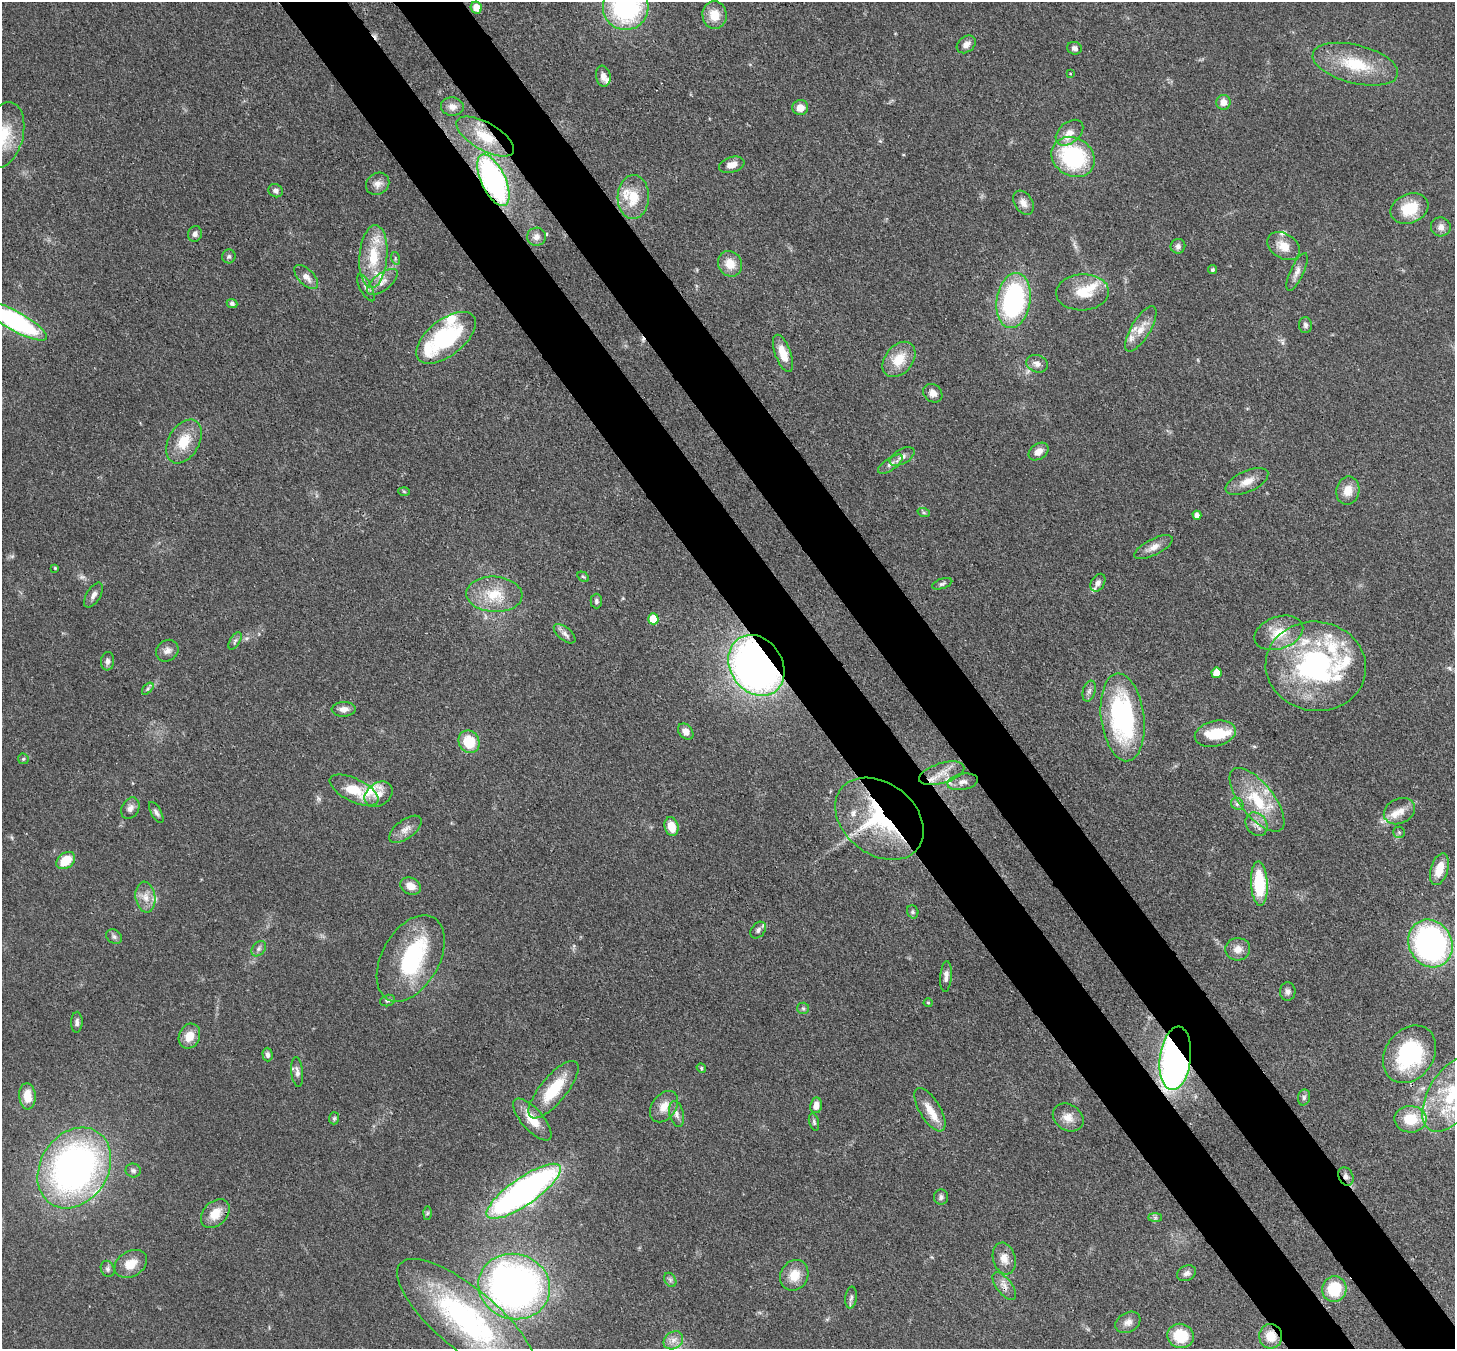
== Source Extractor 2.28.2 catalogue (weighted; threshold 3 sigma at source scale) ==
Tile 6 of 4 x 4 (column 2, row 2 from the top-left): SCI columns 1533-2985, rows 3040-4386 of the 5970 x 5942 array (HDU 1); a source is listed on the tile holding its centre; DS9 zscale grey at full resolution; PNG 1457 x 1351 px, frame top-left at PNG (2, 2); each listed source drawn as its Kron ellipse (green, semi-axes under 4 px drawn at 4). Shown black and unused: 9% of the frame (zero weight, under 3 of 4 exposures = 7% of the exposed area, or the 3 px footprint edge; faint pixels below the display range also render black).
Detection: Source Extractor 2.28.2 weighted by HDU 2 'WHT'; one run over the whole footprint, this tile lists its part. Background 0.0754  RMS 0.0038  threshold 0.0172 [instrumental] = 3 sigma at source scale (4.5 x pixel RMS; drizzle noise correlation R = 1.50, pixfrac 1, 0.05/0.05 arcsec/px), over >= 5 px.
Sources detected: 183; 1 too faint to see at this stretch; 2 inside a brighter object's white glare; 2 cosmic-ray / hot-pixel residue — neither listed nor drawn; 23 inside a brighter listed object's ellipse — not listed separately; the other 155 listed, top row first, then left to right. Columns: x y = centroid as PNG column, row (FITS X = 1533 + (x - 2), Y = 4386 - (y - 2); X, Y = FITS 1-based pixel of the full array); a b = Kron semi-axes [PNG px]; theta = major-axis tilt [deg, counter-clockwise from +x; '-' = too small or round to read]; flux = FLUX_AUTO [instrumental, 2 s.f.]
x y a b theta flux
476 7 6 5 - 4.1
626 7 23 23 - 62
714 15 14 12 -85 6.9
966 44 10 7 38 2.4
1074 48 7 6 - 1.6
1355 64 44 19 -14 19
1070 73 4 3 - 0.29
603 76 10 7 -81 2.3
1223 102 7 7 - 3
452 107 11 9 -6 2.7
800 108 8 7 - 3.5
1069 133 16 10 40 4.4
3 135 34 20 75 15
485 136 32 14 -30 12
1073 157 23 19 -33 40
732 165 13 7 16 3.1
493 180 28 12 -65 86
378 184 12 10 37 2.5
276 191 7 6 - 1.3
633 197 22 15 88 10
1023 203 13 9 -58 2.8
1409 209 19 14 22 12
1441 227 10 9 - 2.2
195 234 8 6 71 1.4
537 237 9 9 - 2.5
1178 246 7 7 - 1.4
1284 246 18 12 -34 5.6
229 256 7 7 - 0.97
373 256 31 14 85 14
395 258 6 4 -73 0.52
730 264 13 11 -58 5.7
1212 270 4 4 - 0.59
1297 272 20 6 65 2.6
306 277 15 7 -45 2.9
382 282 18 8 37 3.4
366 288 15 6 -62 1.6
1083 292 26 18 3 11
1013 300 28 16 81 62
232 304 5 4 - 0.94
14 321 37 9 -29 72
1305 325 8 6 -87 1
1141 329 26 9 59 5.6
446 338 35 18 38 38
783 353 20 8 -70 5.9
899 359 20 14 51 9.1
1037 364 11 8 -19 2.3
933 393 10 8 -41 2.7
184 441 24 15 60 9.9
1038 452 11 7 36 2.9
902 456 14 7 30 2.1
890 464 14 6 34 1.8
1247 481 23 10 25 4.8
1348 490 14 11 79 4.9
404 491 6 4 -3 0.47
924 513 6 4 -19 0.57
1197 515 4 4 - 1.8
1153 547 21 8 27 3.4
55 568 4 4 - 0.42
583 577 6 4 -29 0.58
1098 583 9 6 60 1.6
942 584 10 5 19 0.96
494 594 28 17 -3 12
94 595 14 7 58 1.9
596 601 7 6 - 0.98
653 619 5 5 - 9.6
1279 633 25 16 19 9.3
565 634 13 6 -39 1.8
235 641 10 5 60 1
167 651 12 10 39 2.3
108 661 9 6 84 1.5
756 665 32 26 -57 210
1316 666 50 44 -8 76
1217 673 5 5 - 5.2
148 689 7 4 46 0.8
1089 691 11 6 74 1.4
344 709 12 7 2 2.3
1123 717 44 21 -82 62
686 732 9 6 -48 2.9
1215 734 21 12 13 12
469 742 11 10 - 11
23 759 5 5 - 0.59
942 773 23 10 17 5.3
963 782 15 8 11 2.3
354 790 26 11 -26 10
378 794 15 11 35 4.1
1257 800 38 16 -51 18
1237 804 6 5 - 0.99
130 808 11 8 60 2.1
1399 811 16 12 27 4.4
156 812 12 5 -61 1.2
879 819 49 35 -38 51
1256 824 12 10 -54 2.9
671 827 10 6 -75 6.1
405 829 19 9 36 3.1
1399 832 6 5 - 0.73
66 861 10 7 38 8.9
1439 869 16 8 73 6.9
1259 884 22 8 -87 22
411 886 10 8 -24 4.1
145 897 15 10 -81 4
913 912 7 5 -69 0.77
758 930 9 6 51 1.3
114 937 8 6 -39 1.1
1430 943 24 21 -60 100
259 949 9 6 49 1.2
1238 949 12 11 - 3.5
411 958 47 28 61 40
946 977 15 5 85 2.1
1288 991 9 7 88 1.6
387 1001 7 5 16 0.87
928 1003 4 4 - 0.45
803 1008 6 5 - 0.76
77 1022 10 5 88 1.3
189 1036 13 10 65 5.4
1409 1054 31 24 54 39
267 1055 7 5 -88 1.2
1175 1058 32 15 83 180
701 1068 5 4 - 0.51
297 1072 15 6 -84 1.6
553 1090 35 13 50 16
1452 1094 42 23 58 26
27 1096 13 8 -86 6.3
1304 1097 8 6 76 0.99
816 1105 8 6 81 3.1
664 1107 17 12 54 4.8
930 1110 24 10 -59 5.8
677 1114 13 7 -76 1.7
334 1118 6 5 - 0.75
1068 1118 16 13 -33 4.3
1410 1119 16 13 -2 12
532 1120 26 10 -49 7.6
814 1122 9 5 -75 0.82
74 1168 43 34 57 150
133 1170 7 7 - 1.1
1346 1176 9 7 -62 1.7
524 1191 44 13 35 150
941 1197 7 7 - 1.2
427 1213 6 4 88 0.62
215 1214 16 11 47 6.7
1155 1217 7 4 0 0.78
1004 1258 16 11 -74 4
131 1264 17 12 31 6.2
108 1269 8 6 -67 1.1
1187 1273 10 7 26 1.6
794 1275 16 13 59 6.3
670 1280 7 5 -60 1
514 1286 36 32 -17 200
1004 1286 16 7 -52 2.7
1334 1289 13 12 - 15
851 1298 11 5 82 1.2
466 1319 86 30 -40 86
1128 1322 13 9 30 2.6
1180 1336 13 12 - 12
1271 1336 12 11 - 6.3
673 1340 10 8 35 2.6
Overlapping masked pixels (flux is a lower limit): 8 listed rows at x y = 485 136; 493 180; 756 665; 879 819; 1175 1058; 1346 1176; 1004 1286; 1271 1336
Isophote crosses this tile's border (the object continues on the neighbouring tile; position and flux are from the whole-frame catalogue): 6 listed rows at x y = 626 7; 3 135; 14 321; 1452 1094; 74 1168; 466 1319